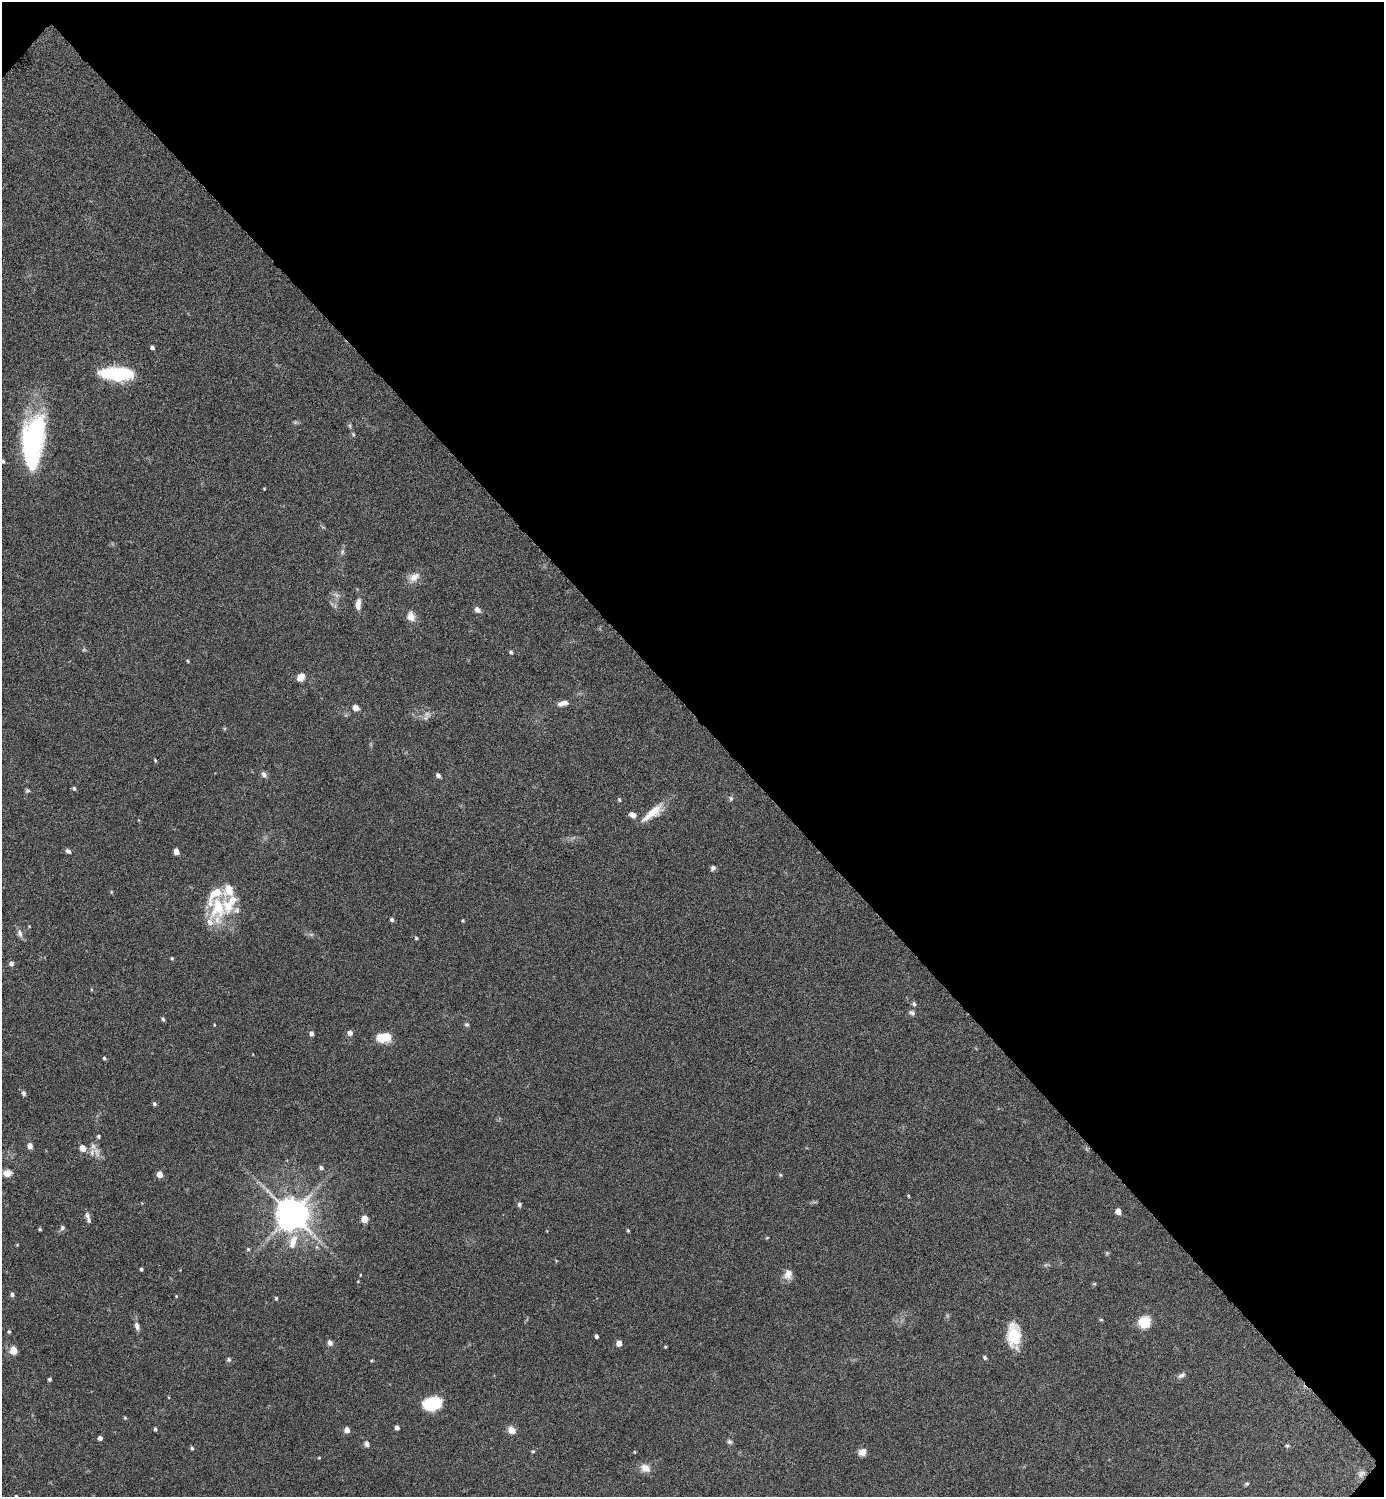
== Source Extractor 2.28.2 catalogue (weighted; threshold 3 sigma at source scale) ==
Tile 8 of 4 x 4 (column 4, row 2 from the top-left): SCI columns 4305-5686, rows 2994-4488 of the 5985 x 5984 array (HDU 1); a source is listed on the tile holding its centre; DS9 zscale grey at full resolution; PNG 1386 x 1499 px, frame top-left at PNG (2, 2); no overlay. Shown black and unused: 48% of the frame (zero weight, under 4 of 8 exposures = <1% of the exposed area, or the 3 px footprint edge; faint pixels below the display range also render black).
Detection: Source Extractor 2.28.2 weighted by HDU 2 'WHT'; one run over the whole footprint, this tile lists its part. Background 0.121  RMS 0.0053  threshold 0.0215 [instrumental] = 3 sigma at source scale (4.09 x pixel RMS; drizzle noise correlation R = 1.36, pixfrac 0.8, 0.05/0.05 arcsec/px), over >= 5 px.
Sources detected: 123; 4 too faint to see at this stretch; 1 inside a brighter object's white glare — not listed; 5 inside a brighter listed object's ellipse — not listed separately; the other 113 listed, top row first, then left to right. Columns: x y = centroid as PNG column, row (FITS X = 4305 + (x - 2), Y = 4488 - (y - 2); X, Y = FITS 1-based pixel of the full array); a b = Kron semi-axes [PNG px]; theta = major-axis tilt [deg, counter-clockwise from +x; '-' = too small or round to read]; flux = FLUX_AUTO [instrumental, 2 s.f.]
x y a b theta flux
152 347 4 4 - 1.3
117 374 31 11 -1 37
350 426 6 4 -72 0.75
353 434 7 4 -63 0.74
31 444 60 24 75 67
3 461 5 4 - 0.85
264 489 3 3 - 0.4
342 552 6 5 - 0.9
414 577 16 10 38 4.4
358 604 15 7 85 3.2
477 610 8 6 -41 2
411 616 12 9 -72 3.9
511 652 5 4 - 0.92
188 661 4 3 - 0.56
300 677 10 8 50 3.4
563 703 14 6 13 3
356 708 7 6 - 2.5
425 718 7 6 - 1.4
155 760 4 3 - 0.63
264 774 8 6 -55 1.7
438 776 5 4 - 1.7
74 788 5 4 - 0.91
27 791 7 5 0 0.8
731 798 7 5 -89 0.95
619 800 5 4 - 0.72
654 811 30 11 38 9.5
632 815 8 6 -20 2.3
68 851 7 5 -37 1.4
176 851 5 4 - 4.7
713 868 6 5 - 1.3
111 892 5 4 - 0.45
218 908 41 19 88 22
392 920 5 4 - 1.1
463 920 4 3 - 0.53
29 926 3 3 - 0.39
20 933 12 7 -71 2
416 938 4 3 - 0.64
172 958 4 3 - 0.57
11 964 5 5 - 1.7
91 989 4 3 - 0.48
914 1004 6 5 - 0.89
912 1013 8 6 -36 1.3
163 1019 6 4 -46 0.72
466 1024 6 5 - 0.93
214 1025 3 3 - 0.4
311 1033 5 4 - 1.5
350 1033 6 6 - 2
384 1037 14 9 7 11
104 1058 5 4 - 0.82
24 1093 7 5 -75 1
154 1104 5 5 - 1
98 1136 4 4 - 0.8
30 1146 6 6 - 2.2
83 1148 6 5 - 4.4
92 1152 11 7 89 2.8
321 1168 5 4 - 1.3
7 1173 11 8 6 3.1
159 1174 5 4 - 5.2
780 1175 6 4 -89 0.54
908 1196 4 3 - 0.47
519 1204 5 5 - 1.2
1118 1212 6 5 - 2.5
292 1214 9 9 - 1100
87 1215 7 6 - 1.5
364 1219 5 5 - 8.2
62 1227 6 6 - 1.1
40 1229 4 4 - 0.62
628 1230 4 3 - 0.61
767 1238 4 4 - 0.46
293 1242 20 9 71 6.3
17 1245 4 3 - 0.41
248 1249 5 5 - 0.64
141 1269 4 3 - 0.83
788 1274 12 9 68 4
360 1275 4 3 - 0.34
1094 1284 5 4 - 0.58
12 1294 5 5 - 1.2
176 1296 4 3 - 0.42
276 1298 5 4 - 0.59
1101 1320 5 3 - 0.51
1144 1322 11 10 - 11
137 1326 10 6 -71 1.9
9 1332 4 3 - 0.73
1014 1335 25 13 -88 15
596 1336 4 3 - 1.2
330 1343 7 5 -61 2.1
619 1343 5 4 - 3.9
665 1347 3 3 - 0.52
13 1350 5 5 - 11
985 1358 5 4 - 0.95
229 1359 5 5 - 1
372 1360 4 3 - 0.49
1181 1375 10 6 26 1.7
50 1379 4 4 - 0.84
432 1403 16 10 12 24
125 1418 4 4 - 0.57
397 1428 4 4 - 2.1
155 1429 4 3 - 0.77
347 1430 5 4 - 3.7
512 1430 9 7 -35 3.6
100 1438 4 4 - 1.8
729 1441 7 6 - 1.1
366 1444 7 5 -87 1.6
1287 1446 6 4 5 0.72
192 1448 4 3 - 0.84
533 1451 5 4 - 0.59
635 1452 4 3 - 0.42
862 1452 8 7 - 3.5
319 1458 4 3 - 0.48
645 1468 14 10 -24 3.9
1361 1474 12 8 34 2.1
1247 1484 6 5 - 0.7
16 1496 4 4 - 0.5
Isophote crosses this tile's border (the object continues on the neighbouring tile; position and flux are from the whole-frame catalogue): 2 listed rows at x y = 3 461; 16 1496